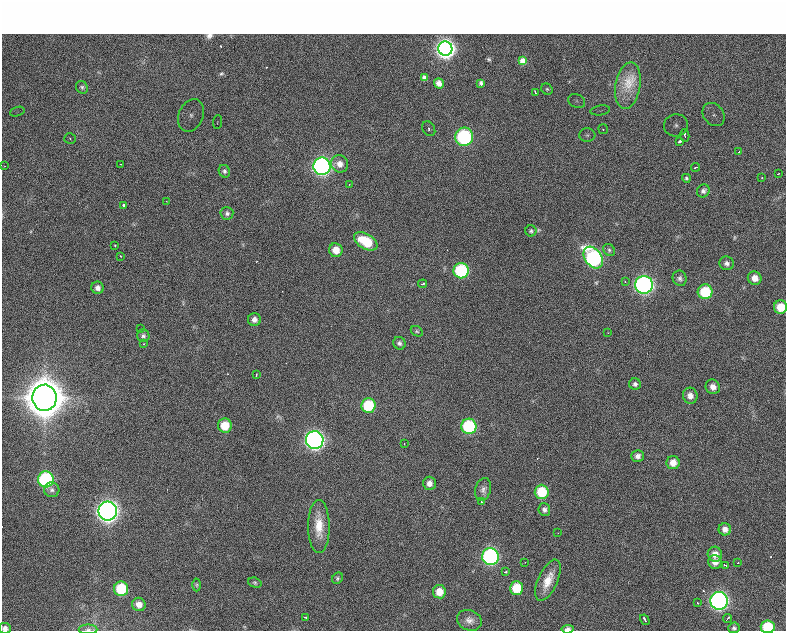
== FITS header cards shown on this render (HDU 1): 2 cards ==
NAXIS1  =                  784 / length of data axis 1
NAXIS2  =                  629 / length of data axis 2

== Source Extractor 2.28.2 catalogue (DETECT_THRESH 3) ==
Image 784 x 629 px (HDU 1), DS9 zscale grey, 1 PNG px = 1 image px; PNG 788 x 633 px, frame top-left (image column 1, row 629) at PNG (2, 2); each listed source drawn as its Kron ellipse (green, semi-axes under 4 px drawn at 4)
Background 666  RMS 19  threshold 56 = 3 sigma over >= 5 px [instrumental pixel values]
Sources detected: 113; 2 with non-positive FLUX_AUTO (blend fragments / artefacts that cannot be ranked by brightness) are neither listed nor drawn; the other 111 listed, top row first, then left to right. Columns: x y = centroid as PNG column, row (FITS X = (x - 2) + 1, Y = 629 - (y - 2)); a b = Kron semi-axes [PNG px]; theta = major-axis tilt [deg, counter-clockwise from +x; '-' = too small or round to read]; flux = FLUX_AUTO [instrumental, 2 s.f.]
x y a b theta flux
445 49 7 7 - 3.7e+05
523 61 4 3 - 2.5e+03
424 77 4 3 - 1.6e+03
439 83 5 5 - 6.0e+03
481 83 4 3 - 2.2e+03
628 86 23 12 80 1.3e+04
82 87 7 5 -58 2.5e+03
547 89 6 5 - 2.1e+03
535 92 3 2 - 6.0e+03
577 101 9 6 -23 5.9e+03
600 110 10 5 9 5.7e+03
17 112 7 4 19 4.3e+03
191 115 17 12 67 2.4e+04
714 115 12 10 -52 1.6e+04
217 122 7 4 87 2.9e+03
676 125 12 11 - 1.4e+04
429 129 8 6 -57 6.1e+03
603 129 5 5 - 3.3e+03
587 135 8 6 0 4.9e+03
685 135 6 4 -78 5.4e+03
464 137 9 9 - 1.5e+05
70 139 6 5 - 2.6e+03
680 141 4 3 - 4.8e+03
739 152 3 2 - 1.4e+03
120 164 2 2 - 6.3e+02
340 164 9 8 - 8.2e+03
5 166 3 2 - 1.2e+03
322 166 8 8 - 3.4e+05
696 167 4 2 - 1.8e+03
224 171 6 5 - 2.6e+03
778 174 3 2 - 1.2e+03
686 178 4 3 - 1.7e+03
762 178 3 2 - 1.0e+03
349 184 2 2 - 8.3e+02
703 191 7 6 - 3.4e+03
166 201 2 2 - 8.4e+02
124 205 3 3 - 3.1e+03
227 213 6 6 - 3.0e+03
531 231 5 5 - 2.2e+03
366 241 13 7 -31 3.9e+04
115 246 3 2 - 1.6e+03
336 250 7 7 - 1.3e+04
609 250 6 5 - 2.4e+03
120 256 2 2 - 7.7e+02
593 258 12 8 -55 1.9e+05
727 263 7 7 - 4.0e+03
461 271 8 7 - 9.3e+04
680 278 8 7 - 3.6e+03
755 278 7 6 - 9.7e+03
625 282 4 3 - 1.8e+03
423 284 5 3 - 1.9e+03
644 285 9 9 - 3.4e+05
98 288 6 6 - 5.0e+03
705 292 7 7 - 4.5e+04
781 307 6 6 - 2.1e+04
254 319 6 6 - 5.2e+03
141 328 2 2 - 8.5e+02
417 331 6 4 -30 1.6e+03
608 333 2 2 - 7.7e+02
143 336 6 6 - 2.8e+03
399 343 6 6 - 3.2e+03
143 344 3 2 - 2.0e+03
256 375 3 2 - 1.5e+03
635 384 6 5 - 3.2e+03
713 387 7 7 - 6.7e+03
690 396 8 7 - 7.6e+03
44 398 13 12 - 3.7e+06
368 405 7 7 - 5.4e+04
225 425 7 7 - 2.4e+04
469 426 8 7 - 9.2e+04
315 440 9 9 - 4.4e+05
404 444 3 2 - 1.6e+03
638 456 6 5 - 4.6e+03
673 463 6 6 - 1.1e+04
46 479 8 8 - 1.3e+05
429 483 7 6 - 6.7e+03
52 490 7 7 - 3.9e+03
483 490 11 7 75 5.4e+03
542 492 7 7 - 4.1e+04
481 502 3 3 - 1.1e+03
544 509 6 6 - 3.6e+03
108 511 9 9 - 7.2e+05
319 526 26 11 -90 2.2e+04
725 529 6 6 - 6.9e+03
558 533 2 2 - 7.6e+02
715 554 7 7 - 9.0e+03
490 557 8 8 - 2.2e+05
525 562 2 2 - 6.0e+02
715 562 7 6 - 7.3e+03
738 563 3 2 - 1.3e+03
725 565 4 2 - 1.5e+03
505 572 3 2 - 1.8e+03
337 578 6 5 - 2.0e+03
548 580 22 9 66 1.8e+04
255 583 7 5 -18 1.7e+03
197 585 6 4 90 1.7e+03
516 588 7 6 - 3.0e+04
121 589 7 7 - 5.2e+04
439 592 6 6 - 1.6e+04
719 601 9 8 - 3.7e+05
697 603 3 2 - 1.1e+03
139 604 7 6 - 8.9e+03
305 617 3 2 - 1.8e+03
727 618 5 2 - 2.1e+03
469 620 12 10 -23 7.0e+03
645 620 5 2 - 3.0e+03
768 627 7 6 - 4.8e+04
5 628 6 5 - 4.9e+03
734 628 6 5 - 2.4e+03
88 629 9 4 0 3.4e+03
568 629 6 4 7 4.8e+03
At the frame edge (FLAGS 8, measured only in part): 5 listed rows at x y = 781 307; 768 627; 5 628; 88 629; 568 629
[2 non-positive-flux detections neither listed nor drawn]